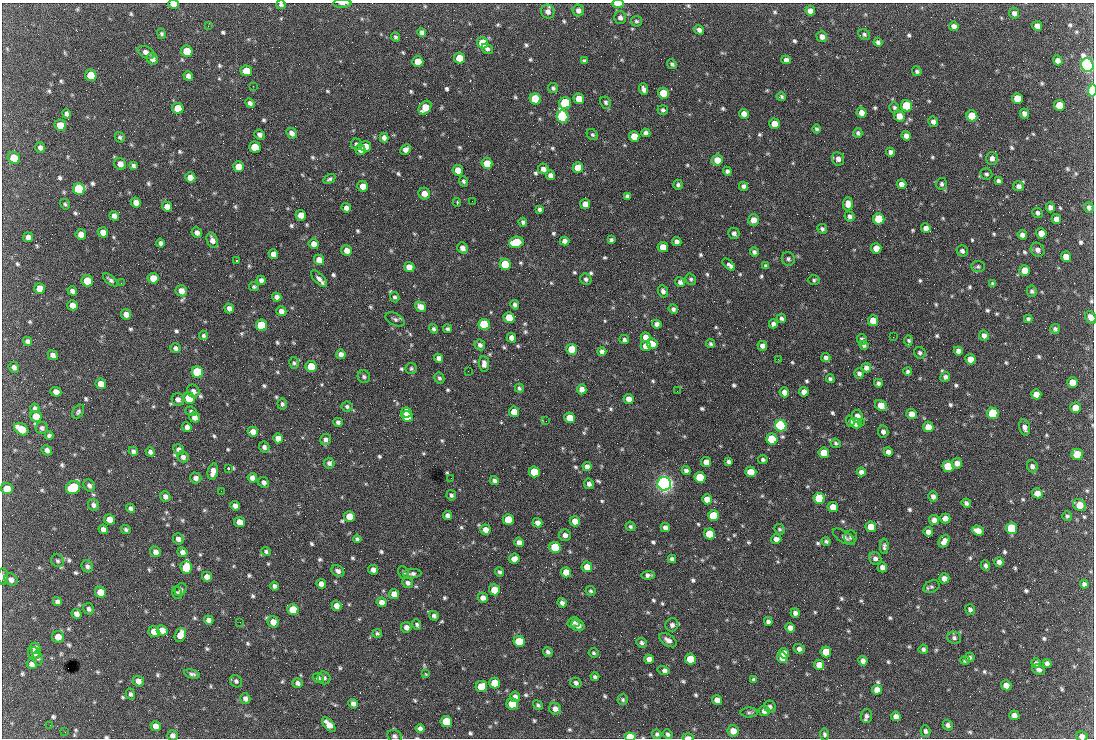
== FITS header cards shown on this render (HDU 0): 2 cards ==
NAXIS1  =                 1092 /fastest changing axis
NAXIS2  =                  736 /next to fastest changing axis

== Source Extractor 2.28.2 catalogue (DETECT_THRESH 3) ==
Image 1092 x 736 px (HDU 0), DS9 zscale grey, 1 PNG px = 1 image px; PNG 1096 x 740 px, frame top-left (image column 1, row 736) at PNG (2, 3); each listed source drawn as its Kron ellipse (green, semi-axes under 4 px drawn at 4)
Background 1520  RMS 36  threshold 109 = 3 sigma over >= 5 px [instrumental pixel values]
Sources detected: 829; of the 829, the 500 brightest by FLUX_AUTO listed and drawn (329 fainter detections omitted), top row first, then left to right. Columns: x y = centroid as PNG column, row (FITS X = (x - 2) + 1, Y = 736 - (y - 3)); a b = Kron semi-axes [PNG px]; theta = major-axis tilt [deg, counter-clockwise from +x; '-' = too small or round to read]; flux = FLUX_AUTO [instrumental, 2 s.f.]
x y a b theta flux
174 4 5 4 - 3.1e+04
342 4 9 3 0 8.4e+03
618 4 6 3 0 2.8e+04
281 5 5 4 - 5.4e+03
578 10 6 5 - 1.1e+04
810 11 5 4 - 1.8e+04
548 12 7 6 - 1.2e+04
1014 13 5 5 - 9.6e+03
620 18 6 6 - 7.5e+03
636 21 5 5 - 4.5e+03
208 26 3 2 - 5.1e+03
954 26 5 4 - 1.2e+04
1037 26 5 4 - 1.6e+04
699 30 5 4 - 8.8e+03
422 32 5 4 - 8.7e+03
161 34 5 4 - 4.5e+03
864 34 6 5 - 4.9e+03
395 37 5 4 - 5.0e+03
822 37 5 5 - 1.3e+04
878 42 4 4 - 7.0e+03
483 43 5 5 - 8.1e+04
487 49 6 5 - 6.5e+03
187 51 6 5 - 7.4e+04
146 52 9 5 -25 1.2e+04
459 58 5 5 - 5.2e+04
152 59 6 5 - 1.2e+04
786 60 5 4 - 1.1e+04
1058 60 5 4 - 1.3e+04
584 61 4 4 - 4.7e+03
418 62 5 5 - 5.6e+04
672 64 5 4 - 5.2e+03
1087 65 7 6 - 1.2e+06
246 71 6 5 - 4.9e+04
917 71 5 4 - 5.6e+03
91 75 6 5 - 7.6e+04
188 76 5 4 - 1.1e+04
253 86 2 2 - 1.9e+04
553 88 5 5 - 4.9e+03
644 89 6 4 -70 1.1e+04
1092 90 6 3 89 1.1e+05
663 93 5 5 - 6.0e+04
781 97 4 4 - 4.5e+03
1017 98 5 5 - 5.6e+04
535 99 6 5 - 1.6e+05
579 99 5 5 - 3.8e+04
606 102 6 5 - 5.3e+03
250 103 5 4 - 6.9e+03
565 103 6 6 - 2.7e+05
1059 105 5 5 - 5.9e+04
907 106 6 5 - 2.0e+05
894 107 5 5 - 4.6e+03
178 108 6 5 - 7.4e+04
425 108 8 5 51 5.1e+04
663 110 5 5 - 5.8e+03
861 113 5 4 - 2.0e+04
1024 113 5 4 - 1.1e+04
66 114 5 4 - 7.4e+03
744 114 5 4 - 1.6e+04
563 116 6 5 - 5.8e+05
899 116 5 5 - 2.7e+04
972 116 5 5 - 9.1e+04
933 122 5 5 - 1.0e+04
774 124 5 5 - 3.1e+04
60 125 6 5 - 3.8e+04
817 129 4 3 - 4.7e+03
292 133 6 4 -43 1.1e+04
646 133 4 4 - 9.1e+03
858 133 5 4 - 5.3e+03
259 135 5 5 - 8.4e+03
592 135 6 5 - 4.7e+03
634 136 5 5 - 4.3e+04
906 136 5 4 - 1.0e+04
120 137 5 4 - 5.3e+03
384 138 5 4 - 1.1e+04
356 144 5 5 - 4.7e+03
366 146 5 5 - 2.0e+04
255 147 6 5 - 6.3e+04
40 148 5 4 - 8.9e+03
406 149 6 4 42 1.4e+04
360 150 5 5 - 1.3e+04
890 152 4 4 - 8.9e+03
14 158 6 5 - 5.4e+04
992 158 6 6 - 1.1e+04
838 159 7 6 - 1.2e+04
717 160 5 5 - 3.2e+04
487 163 5 5 - 5.2e+04
120 164 6 5 - 1.6e+04
133 165 4 4 - 5.8e+03
238 167 5 5 - 4.0e+04
578 168 5 5 - 3.4e+04
543 169 5 5 - 1.2e+04
458 170 5 5 - 2.7e+04
727 171 4 4 - 6.8e+03
986 174 6 5 - 4.9e+03
550 175 5 4 - 1.1e+04
190 177 5 5 - 2.2e+04
329 179 6 4 33 5.3e+03
464 181 5 4 - 4.8e+03
998 181 4 4 - 6.0e+03
902 184 5 4 - 1.6e+04
942 184 6 5 - 5.7e+03
678 185 5 4 - 5.5e+03
363 186 5 5 - 2.8e+04
743 186 4 4 - 6.9e+03
1019 186 5 5 - 9.0e+03
79 189 6 5 - 2.7e+05
424 194 6 5 - 2.3e+04
627 196 4 3 - 4.7e+03
472 201 2 2 - 7.6e+03
136 202 5 5 - 1.5e+04
457 203 4 2 - 5.8e+03
65 204 5 4 - 4.6e+03
585 204 5 5 - 2.8e+04
848 204 6 5 - 1.6e+04
167 206 5 5 - 1.7e+04
1050 207 5 4 - 9.5e+03
1089 207 5 4 - 7.9e+03
346 208 5 4 - 1.2e+04
540 209 4 3 - 5.8e+03
1037 213 5 5 - 6.7e+03
301 215 5 5 - 2.1e+04
114 216 5 4 - 1.2e+04
849 216 5 5 - 7.4e+03
879 219 5 5 - 1.5e+05
1056 219 5 4 - 1.3e+04
753 220 6 5 - 1.9e+04
523 222 4 4 - 5.7e+03
926 228 5 4 - 1.4e+04
822 229 5 4 - 5.7e+03
103 232 5 5 - 2.0e+04
197 233 5 4 - 1.1e+04
734 233 5 5 - 8.1e+03
1041 233 5 5 - 2.5e+04
81 234 5 5 - 2.0e+04
1022 235 5 4 - 1.1e+04
28 237 5 4 - 1.0e+04
212 240 8 5 -69 1.4e+04
611 240 4 3 - 4.8e+03
564 241 5 4 - 1.1e+04
516 242 7 5 7 1.6e+05
677 242 5 4 - 1.0e+04
160 243 4 4 - 7.9e+03
314 244 5 4 - 1.9e+04
663 247 5 5 - 3.3e+04
462 248 6 5 - 1.3e+04
876 248 5 5 - 3.3e+04
347 250 5 5 - 1.8e+04
1038 250 7 6 - 9.6e+03
962 251 6 5 - 7.0e+03
754 252 4 4 - 6.3e+03
273 254 5 4 - 1.7e+04
1066 257 5 5 - 2.6e+04
788 259 7 6 - 7.0e+03
319 260 5 5 - 2.2e+04
236 261 3 2 - 1.2e+05
505 264 5 5 - 1.5e+05
729 265 7 4 -41 2.0e+04
766 266 4 4 - 5.1e+03
978 266 7 5 -2 4.8e+03
409 267 5 5 - 2.5e+04
1025 271 5 5 - 5.6e+04
153 278 5 5 - 3.3e+04
319 279 10 5 -45 1.1e+04
586 279 6 5 - 6.7e+03
691 279 6 5 - 4.6e+03
110 280 9 4 -39 6.5e+03
261 280 5 4 - 9.5e+03
814 280 6 5 - 4.9e+03
87 281 6 5 - 9.9e+04
680 282 5 4 - 7.7e+03
121 283 2 2 - 9.0e+03
993 284 4 4 - 5.5e+03
254 287 5 4 - 4.5e+03
40 289 5 5 - 3.2e+04
72 291 5 4 - 9.0e+03
181 291 6 5 - 2.0e+04
663 291 6 5 - 8.3e+03
1032 291 6 5 - 5.7e+03
277 297 5 4 - 8.9e+03
395 297 5 4 - 5.0e+03
72 305 5 5 - 1.7e+04
515 305 4 4 - 7.0e+03
421 307 6 4 -35 2.1e+04
229 308 5 4 - 9.9e+03
673 309 5 4 - 6.5e+03
281 311 5 4 - 1.2e+04
126 314 5 5 - 1.7e+04
509 317 5 5 - 5.6e+04
1091 317 7 5 -60 1.6e+04
781 318 5 4 - 6.0e+03
395 319 10 6 -29 7.4e+03
1028 319 4 4 - 5.2e+03
873 321 5 5 - 4.0e+04
657 324 5 4 - 9.3e+03
773 324 4 4 - 8.0e+03
262 325 6 5 - 2.1e+05
484 325 6 5 - 2.6e+05
433 329 5 4 - 5.2e+03
447 329 4 4 - 5.0e+03
1055 329 5 5 - 6.3e+03
984 335 5 4 - 9.6e+03
203 336 4 4 - 5.1e+03
646 337 5 5 - 1.7e+04
893 337 2 2 - 1.5e+04
511 338 5 4 - 1.2e+04
862 339 5 5 - 6.3e+03
624 340 5 4 - 5.5e+03
27 341 5 4 - 8.3e+03
909 341 6 4 90 4.7e+03
652 344 5 5 - 2.8e+04
710 344 5 4 - 4.9e+03
480 345 5 5 - 8.0e+03
864 345 5 4 - 6.0e+03
646 346 5 5 - 2.6e+04
762 346 5 4 - 9.6e+03
175 348 5 5 - 7.4e+03
572 349 5 5 - 8.4e+04
958 351 5 4 - 1.0e+04
602 352 4 4 - 8.8e+03
920 353 6 5 - 5.9e+03
341 354 5 4 - 1.2e+04
53 355 5 4 - 1.1e+04
439 358 5 4 - 8.9e+03
826 358 5 4 - 6.4e+03
778 359 2 2 - 9.1e+03
970 359 5 5 - 2.7e+04
294 363 6 5 - 4.5e+03
484 364 8 5 -85 1.3e+04
14 367 5 5 - 9.5e+03
311 367 5 5 - 8.8e+04
866 368 5 4 - 1.1e+04
411 369 6 5 - 4.7e+03
468 371 2 2 - 5.7e+03
197 372 6 5 - 3.1e+05
908 372 4 4 - 6.0e+03
859 373 5 5 - 7.8e+03
364 377 6 6 - 6.2e+03
945 377 5 4 - 7.3e+03
439 378 6 4 -59 5.2e+03
830 379 4 4 - 5.2e+03
1072 382 5 5 - 3.4e+04
878 383 4 4 - 6.1e+03
101 384 5 5 - 2.7e+04
519 388 4 3 - 4.6e+03
582 389 5 4 - 1.7e+04
193 391 6 6 - 9.3e+03
677 391 2 2 - 5.8e+03
56 392 5 5 - 1.4e+04
784 392 5 4 - 1.6e+04
804 392 5 4 - 1.6e+04
1036 394 5 5 - 2.4e+04
189 398 6 5 - 1.1e+05
178 399 6 6 - 1.1e+04
629 399 5 5 - 2.0e+04
282 404 5 5 - 5.8e+03
881 405 6 5 - 3.6e+04
347 407 5 5 - 4.9e+03
35 408 5 4 - 6.4e+03
1075 408 5 5 - 3.5e+04
191 411 6 4 -22 4.6e+03
78 412 7 5 57 5.7e+03
406 412 5 5 - 7.7e+04
514 412 5 5 - 3.8e+04
993 413 6 5 - 2.7e+05
912 414 5 5 - 2.4e+04
36 416 6 5 - 5.3e+04
407 416 6 5 - 8.5e+04
857 416 6 5 - 1.5e+04
194 417 5 5 - 1.5e+04
570 418 5 5 - 4.6e+04
546 421 2 2 - 6.4e+03
850 421 6 4 -71 5.5e+03
338 422 5 4 - 6.9e+03
861 422 3 2 - 7.4e+03
856 423 6 5 - 2.8e+04
781 426 6 5 - 6.9e+05
187 427 5 4 - 9.8e+03
928 427 5 5 - 3.4e+04
1025 427 8 5 -75 1.2e+04
42 428 6 6 - 7.1e+03
21 429 8 5 -36 5.9e+04
253 432 5 4 - 1.7e+04
883 432 6 5 - 8.5e+03
49 435 4 4 - 5.5e+03
278 438 5 5 - 2.1e+04
772 439 5 5 - 1.7e+05
325 440 5 5 - 8.7e+03
836 443 5 4 - 4.7e+03
264 447 5 5 - 7.6e+03
47 450 5 5 - 8.9e+03
179 450 5 5 - 9.5e+03
133 451 5 4 - 6.3e+03
150 452 5 4 - 7.9e+03
888 452 5 4 - 1.2e+04
824 453 5 5 - 3.9e+04
1077 455 6 5 - 9.9e+04
183 457 6 5 - 9.0e+03
763 460 5 4 - 5.5e+03
706 462 5 5 - 2.3e+04
729 462 4 4 - 7.1e+03
329 463 5 5 - 8.3e+03
957 463 5 5 - 1.3e+04
948 466 5 5 - 9.6e+04
1032 466 6 5 - 7.9e+03
587 467 4 4 - 1.1e+04
228 468 3 3 - 6.6e+03
213 471 8 5 80 1.8e+04
686 471 4 4 - 9.1e+03
534 472 5 5 - 1.3e+05
751 472 5 5 - 3.4e+04
861 472 4 4 - 9.3e+03
700 477 5 5 - 1.1e+05
196 478 6 5 - 1.0e+04
252 478 5 4 - 1.2e+04
451 478 2 2 - 5.0e+03
494 481 5 4 - 7.3e+03
263 482 6 5 - 7.8e+03
589 484 5 5 - 8.7e+03
664 484 7 6 - 1.6e+06
89 486 7 5 -56 7.3e+03
73 487 7 6 - 2.0e+05
7 489 6 5 - 3.5e+04
221 491 2 2 - 7.2e+03
1037 493 5 5 - 2.2e+04
451 495 5 4 - 5.6e+03
165 496 5 5 - 9.8e+03
933 496 5 4 - 9.6e+03
819 498 5 5 - 1.6e+05
707 499 5 5 - 2.8e+04
966 503 5 4 - 6.4e+03
94 505 6 5 - 8.1e+03
1079 505 7 5 -30 4.5e+04
235 506 5 4 - 9.7e+03
833 507 5 5 - 3.7e+04
131 508 5 4 - 7.8e+03
447 515 4 4 - 9.9e+03
349 516 5 5 - 4.4e+04
713 516 5 5 - 1.2e+05
1067 516 5 5 - 4.7e+03
945 518 5 5 - 1.7e+04
110 519 5 5 - 2.1e+04
508 519 5 5 - 5.9e+04
934 520 5 5 - 1.4e+04
575 521 5 5 - 2.1e+04
240 522 5 5 - 2.5e+04
538 523 5 4 - 1.3e+04
631 526 5 4 - 4.8e+03
871 527 5 5 - 3.0e+04
665 528 5 4 - 1.0e+04
1012 528 6 5 - 1.6e+05
103 529 5 4 - 1.1e+04
126 529 5 4 - 5.3e+03
779 529 5 5 - 4.6e+03
485 530 5 5 - 1.8e+04
978 531 6 5 - 2.4e+04
928 532 5 4 - 1.3e+04
710 534 5 5 - 9.6e+04
565 535 6 6 - 1.2e+04
844 537 13 5 -33 8.7e+03
851 537 7 6 - 5.9e+03
178 539 6 5 - 1.0e+04
357 539 4 4 - 4.9e+03
776 539 5 4 - 1.1e+04
826 541 4 4 - 5.0e+03
944 541 7 5 56 1.7e+04
519 542 5 4 - 1.3e+04
884 546 8 4 90 6.1e+03
555 547 5 5 - 1.8e+05
266 551 5 4 - 5.2e+03
155 552 6 5 - 1.1e+04
182 552 5 4 - 9.7e+03
875 558 6 6 - 8.9e+03
514 559 5 5 - 1.7e+04
672 559 4 4 - 7.4e+03
57 561 7 6 - 5.4e+03
999 562 5 5 - 9.7e+03
87 566 6 5 - 7.0e+03
986 566 5 4 - 7.3e+03
186 567 6 5 - 1.7e+05
587 567 5 5 - 3.2e+04
882 567 5 5 - 1.0e+04
373 570 5 4 - 1.2e+04
338 571 7 5 -33 8.8e+03
403 572 6 5 - 4.5e+03
499 572 4 4 - 5.1e+03
566 572 5 5 - 3.2e+04
412 574 9 4 3 8.5e+03
648 575 7 4 4 7.9e+03
3 577 8 5 -88 6.8e+03
207 577 5 5 - 1.5e+04
944 578 5 5 - 1.4e+04
11 580 7 5 -39 1.2e+04
408 583 6 5 - 8.0e+03
321 584 5 4 - 1.2e+04
1084 584 4 4 - 7.6e+03
274 586 4 4 - 6.8e+03
931 587 8 6 24 6.0e+03
181 590 7 5 52 6.0e+03
494 590 5 5 - 4.8e+04
591 591 5 4 - 4.7e+03
100 592 6 5 - 4.4e+04
177 593 6 5 - 5.1e+03
394 594 5 5 - 2.1e+04
483 598 5 5 - 1.3e+04
57 602 4 4 - 7.8e+03
382 602 5 4 - 1.6e+04
562 603 5 4 - 9.2e+03
337 606 5 4 - 1.8e+04
89 609 6 5 - 6.8e+03
970 609 5 5 - 6.5e+03
293 610 6 5 - 8.7e+04
795 613 5 4 - 9.9e+03
76 614 5 5 - 1.2e+04
434 616 5 4 - 6.6e+03
209 620 5 4 - 1.1e+04
768 621 4 4 - 7.7e+03
240 622 3 2 - 4.9e+03
273 622 6 5 - 2.4e+04
574 622 6 5 - 7.4e+03
417 625 5 4 - 4.9e+03
578 625 7 5 -28 1.3e+04
672 625 6 6 - 9.6e+03
406 627 5 5 - 1.0e+04
790 628 5 4 - 1.3e+04
162 630 5 5 - 2.5e+04
154 632 5 5 - 2.8e+04
377 633 5 4 - 4.6e+03
180 635 7 5 69 2.9e+04
58 637 6 5 - 2.2e+04
954 638 7 6 - 6.8e+03
668 640 10 5 -33 1.1e+04
519 641 5 5 - 1.2e+05
642 643 5 4 - 5.5e+03
35 648 5 5 - 1.8e+04
799 649 5 5 - 9.7e+03
923 649 4 4 - 6.1e+03
548 652 5 4 - 7.0e+03
826 652 5 5 - 6.5e+04
34 653 6 5 - 1.2e+04
594 653 5 4 - 4.5e+03
784 653 5 4 - 1.8e+04
970 657 5 5 - 5.3e+03
38 658 7 4 -79 4.6e+03
782 658 5 5 - 2.3e+04
649 659 5 4 - 1.3e+04
690 659 5 5 - 7.9e+04
965 660 5 4 - 5.0e+03
863 661 5 4 - 1.1e+04
1036 663 5 4 - 7.0e+03
1047 663 4 4 - 8.5e+03
32 664 5 4 - 1.0e+04
819 665 5 5 - 2.4e+04
663 670 6 4 -15 1.5e+04
1039 670 6 5 - 7.4e+03
425 673 4 3 - 5.5e+03
192 674 8 4 -14 6.7e+03
595 677 4 3 - 5.8e+03
318 678 6 5 - 6.6e+03
324 678 7 6 - 6.1e+03
754 680 4 4 - 6.3e+03
138 681 5 5 - 1.4e+04
236 681 6 5 - 4.8e+03
298 683 5 5 - 8.5e+03
494 683 5 5 - 6.0e+04
576 683 6 5 - 6.7e+03
1006 685 5 5 - 2.0e+04
481 687 6 5 - 5.5e+04
877 690 5 4 - 1.9e+04
130 694 5 4 - 5.8e+03
515 697 5 5 - 9.6e+03
245 699 5 5 - 8.9e+03
623 700 5 5 - 4.6e+03
717 700 5 5 - 1.9e+04
353 704 5 4 - 1.1e+04
512 704 6 5 - 9.9e+04
538 705 5 4 - 4.8e+03
770 707 6 5 - 6.8e+03
555 709 6 5 - 1.4e+04
764 711 5 5 - 1.4e+04
749 713 8 5 1 5.3e+03
1014 715 5 5 - 1.3e+04
866 716 7 5 87 7.9e+03
896 716 5 4 - 1.2e+04
446 721 5 5 - 8.7e+04
50 725 2 2 - 4.5e+03
329 725 9 4 -49 2.5e+04
948 725 5 5 - 6.7e+03
156 726 5 5 - 1.6e+04
420 728 4 4 - 8.4e+03
733 731 5 5 - 2.5e+04
925 731 6 4 -74 6.2e+03
65 732 2 2 - 1.0e+04
657 734 5 4 - 5.6e+03
668 734 5 4 - 5.8e+03
825 734 6 4 -83 5.8e+03
172 735 5 5 - 1.0e+04
394 736 7 6 - 6.8e+03
1082 736 6 5 - 1.1e+04
630 737 5 4 - 8.5e+04
688 737 6 3 -1 1.3e+04
At the frame edge (FLAGS 8, measured only in part): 13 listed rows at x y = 174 4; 342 4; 618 4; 281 5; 1087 65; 1092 90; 1091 317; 3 577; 172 735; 394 736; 1082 736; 630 737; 688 737
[329 fainter detections neither listed nor drawn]